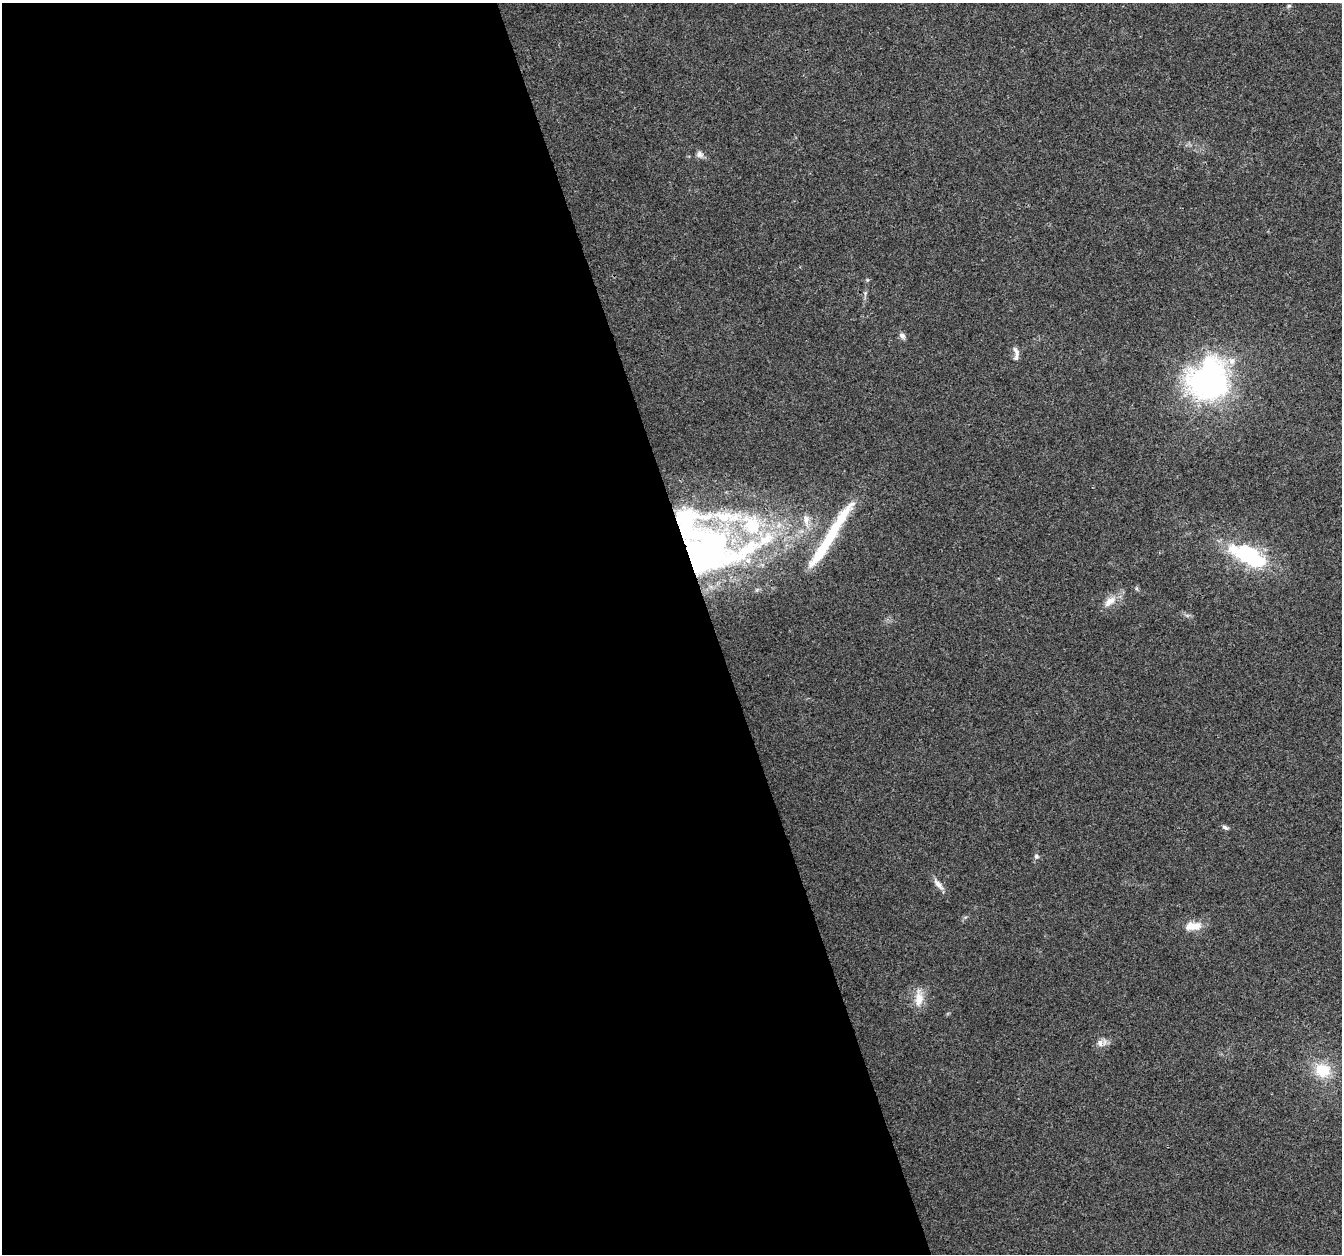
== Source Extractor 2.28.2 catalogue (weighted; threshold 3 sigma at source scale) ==
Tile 9 of 4 x 4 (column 1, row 3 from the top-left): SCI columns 1-1340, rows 1315-2566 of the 5363 x 5188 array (HDU 1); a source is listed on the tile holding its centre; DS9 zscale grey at full resolution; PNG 1344 x 1256 px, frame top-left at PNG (2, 3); no overlay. Shown black and unused: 53% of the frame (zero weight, under 3 of 4 exposures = <1% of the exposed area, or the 3 px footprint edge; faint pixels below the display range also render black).
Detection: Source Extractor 2.28.2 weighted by HDU 2 'WHT'; one run over the whole footprint, this tile lists its part. Background 0.0182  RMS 0.0028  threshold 0.0128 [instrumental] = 3 sigma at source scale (4.5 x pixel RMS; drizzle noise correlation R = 1.50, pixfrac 1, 0.0396/0.0396 arcsec/px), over >= 5 px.
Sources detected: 23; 6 inside a brighter listed object's ellipse — not listed separately; the other 17 listed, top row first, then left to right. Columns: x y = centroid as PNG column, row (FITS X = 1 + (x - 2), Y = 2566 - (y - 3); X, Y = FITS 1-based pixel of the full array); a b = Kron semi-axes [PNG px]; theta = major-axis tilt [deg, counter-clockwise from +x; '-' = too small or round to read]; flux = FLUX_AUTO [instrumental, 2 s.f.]
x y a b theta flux
1289 6 6 4 29 0.41
700 154 10 8 -35 1.2
902 336 9 6 -53 1.1
1016 352 16 7 -66 1.5
1232 361 11 10 - 2.5
1210 382 19 17 -70 210
837 524 73 11 56 16
704 552 112 63 8 160
1249 556 51 21 -28 26
1110 601 18 10 40 3.3
1225 827 9 5 -23 0.75
1036 856 7 6 - 0.72
938 884 19 7 -50 1.9
1196 926 15 12 11 3.4
919 999 24 11 90 4
1100 1043 11 8 -82 1.5
1322 1070 19 16 -13 8.5
Overlapping masked pixels (flux is a lower limit): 1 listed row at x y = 704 552